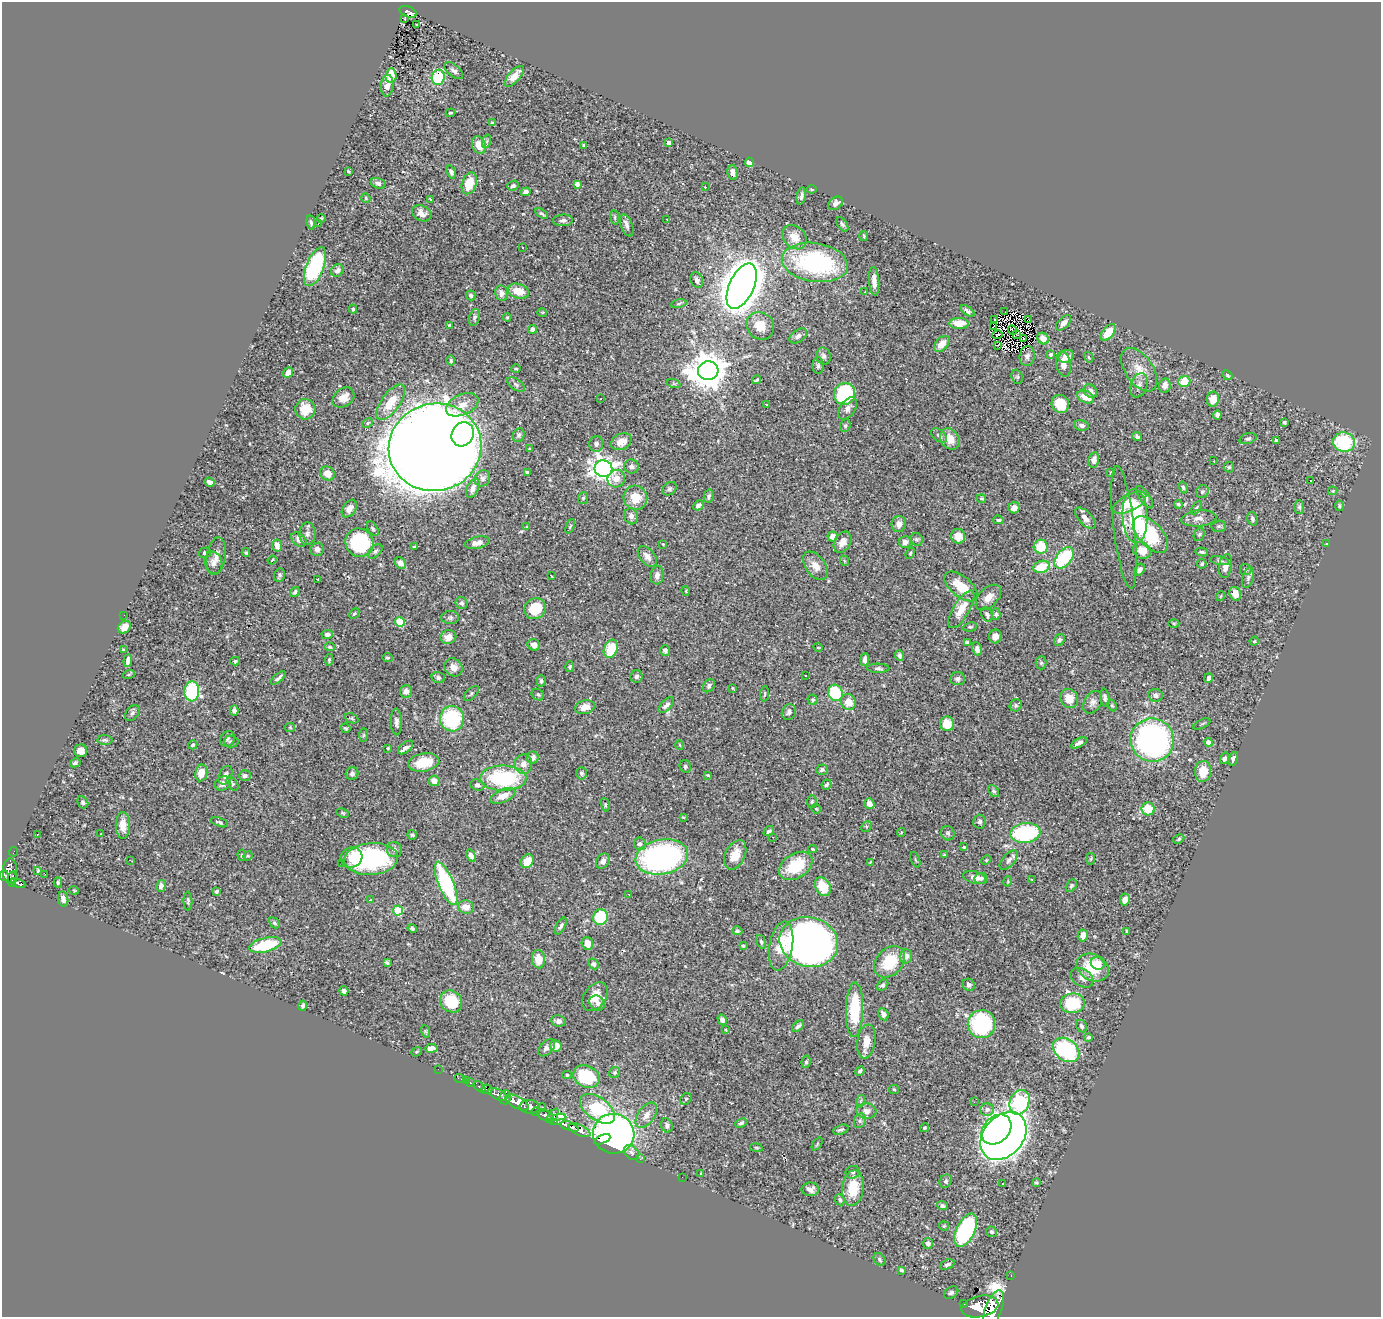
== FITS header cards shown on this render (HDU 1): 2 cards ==
NAXIS1  =                 1379
NAXIS2  =                 1315

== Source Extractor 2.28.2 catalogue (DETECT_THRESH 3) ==
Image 1379 x 1315 px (HDU 1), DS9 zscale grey, 1 PNG px = 1 image px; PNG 1383 x 1319 px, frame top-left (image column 1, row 1315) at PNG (2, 2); each listed source drawn as its Kron ellipse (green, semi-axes under 4 px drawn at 4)
Background 0.531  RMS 0.021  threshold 0.0615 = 3 sigma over >= 5 px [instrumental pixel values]
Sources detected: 506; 2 with non-positive FLUX_AUTO (blend fragments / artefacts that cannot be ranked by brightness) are neither listed nor drawn; of the other 504, the 500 brightest by FLUX_AUTO listed and drawn (4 fainter detections omitted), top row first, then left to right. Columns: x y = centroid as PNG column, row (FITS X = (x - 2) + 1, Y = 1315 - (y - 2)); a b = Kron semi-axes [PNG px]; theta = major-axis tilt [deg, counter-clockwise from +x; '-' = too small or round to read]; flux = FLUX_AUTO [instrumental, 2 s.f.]
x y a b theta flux
408 12 9 5 -23 74
405 19 3 2 - 0.8
416 24 3 2 - 1.6
454 71 11 5 -41 4.6
391 76 7 5 86 27
514 76 13 5 48 17
438 77 8 6 80 73
387 86 11 6 83 9.3
450 113 5 3 - 2
493 123 4 3 - 2.1
487 141 7 4 71 2.8
669 143 4 4 - 6.5
479 145 9 6 -70 22
584 146 4 3 - 1.9
749 162 5 4 - 9.8
348 172 3 3 - 1.5
451 172 7 4 -69 4.3
733 172 8 5 -83 6.8
378 183 7 5 -16 4.5
469 183 11 7 71 31
577 184 4 4 - 5.9
513 186 6 5 - 3.2
705 187 3 2 - 6.3
812 189 4 2 - 1.3
526 192 5 4 - 3.7
801 196 9 4 78 4.3
366 198 5 4 - 1.6
430 199 3 2 - 1
836 203 8 6 37 5.6
422 213 10 7 -28 9
542 214 7 3 -33 2.2
615 217 7 3 -82 1.9
321 218 4 3 - 1.5
667 219 3 2 - 0.83
563 220 10 6 3 5.1
311 222 7 3 -79 2.4
318 224 3 2 - 1.7
842 224 8 4 -54 2.9
627 225 11 6 -69 5.8
864 236 5 4 - 1.6
794 237 13 10 -45 18
522 247 3 2 - 2.3
815 262 33 19 -9 210
315 267 20 9 68 150
338 270 7 6 - 5.5
697 280 8 6 -67 5.4
874 281 14 5 -86 10
742 286 24 12 65 4300
518 291 11 7 -17 21
865 292 3 2 - 1.9
501 293 8 6 -79 5.1
471 295 5 4 - 2.8
679 304 8 4 10 2.6
353 309 4 3 - 2
968 311 8 4 -37 3.4
542 312 5 3 - 1.1
1005 312 2 2 - 0.62
474 317 9 5 72 3.6
507 317 4 4 - 1.3
994 319 2 2 - 0.63
1029 319 3 2 - 3.7
959 323 9 5 0 23
1064 323 9 5 46 6.2
449 325 4 3 - 1.3
760 326 14 13 - 25
994 326 3 2 - 0.95
532 329 4 4 - 3.6
1012 330 5 3 - 1.8
1108 332 9 5 51 31
1017 334 3 2 - 1.4
997 335 5 2 - 1.7
798 336 10 6 35 5.3
1023 338 3 2 - 1.6
1043 339 6 5 - 6.7
942 344 9 6 47 16
997 345 3 2 - 0.58
1050 354 3 3 - 3.6
824 356 8 7 - 4.9
1027 356 10 7 83 4.6
1066 356 8 6 25 12
1089 357 5 4 - 1.5
451 361 5 3 - 1.9
1064 364 13 7 -80 9.2
818 366 8 5 -90 3.5
516 369 5 3 - 1.4
1139 370 25 14 -56 24
708 371 10 9 - 3500
288 372 6 4 50 8.4
1228 375 5 4 - 2.3
1017 377 7 5 -69 2.4
757 380 4 2 - 2
1184 381 6 5 - 34
674 384 7 4 -19 2
516 385 10 5 -35 3.7
1139 385 12 8 69 8.1
1165 385 7 5 79 7.5
1090 391 7 6 - 6.4
845 394 11 10 - 130
1086 397 9 5 -27 19
343 398 12 8 36 12
601 399 3 2 - 1.5
1213 399 7 6 - 18
391 402 21 9 54 29
766 404 3 2 - 1
1060 404 9 8 - 40
462 405 17 10 24 16
848 408 12 7 56 7.7
305 409 10 10 - 27
1217 415 4 4 - 4.7
1284 422 3 3 - 2.1
368 423 5 4 - 2
1081 425 7 5 -11 4.8
845 426 6 5 - 3.2
463 434 12 10 61 280
519 435 7 5 65 3
939 436 9 5 -39 4.1
1137 437 5 4 - 3.2
950 439 11 9 -54 17
1248 439 9 5 18 3.1
1276 441 4 3 - 2.4
621 442 11 8 26 14
1344 442 11 9 -11 87
596 444 8 7 - 4.7
435 447 46 43 17 5800
530 449 3 3 - 1.7
1094 460 7 5 76 7.4
1214 461 3 2 - 2.1
631 466 7 7 - 4.3
1229 467 5 5 - 2.2
603 469 9 8 - 990
527 472 4 3 - 2.2
327 473 8 6 -28 14
1111 473 4 3 - 1.9
483 478 8 7 - 5.1
616 479 9 8 - 13
1310 480 3 3 - 3.9
210 482 5 4 - 5.5
1183 487 6 4 -72 2.2
473 488 10 5 65 8.1
669 489 8 6 35 3.2
1333 491 5 4 - 1.7
1202 492 7 6 - 3.3
709 496 6 5 - 3.6
1145 497 13 5 -56 5.8
583 498 6 5 - 2.7
635 498 12 12 - 27
981 498 4 3 - 1.7
1130 503 18 8 27 24
1178 504 4 4 - 2.5
698 505 5 4 - 5.4
1339 506 5 3 - 1.6
1299 507 7 5 -87 2.6
1014 508 6 5 - 11
1197 508 7 4 60 2
349 509 10 6 56 9.5
631 516 8 6 -76 5.8
1135 516 27 12 -87 110
1085 518 13 6 -46 9.3
1199 518 17 8 5 9.7
1252 519 7 5 -71 2.9
998 520 5 3 - 2.6
899 524 8 7 - 8
570 526 8 4 67 1.9
1219 526 7 5 1 2.8
527 527 4 2 - 1.3
1124 527 61 10 -83 22
373 529 8 4 -60 2.9
307 534 11 8 89 6.4
1199 534 7 5 67 2.7
1150 535 22 12 -47 90
833 536 5 5 - 8.1
958 536 7 7 - 12
917 539 6 6 - 2.4
299 540 8 6 -40 8.5
842 542 11 8 60 11
905 542 6 5 - 6
359 543 14 13 - 130
477 543 12 6 13 8.8
663 544 4 3 - 1.1
1326 544 4 2 - 0.7
277 546 6 5 - 9.7
414 547 4 3 - 1.7
1041 547 7 7 - 38
317 549 7 6 - 6.8
1142 550 9 8 - 20
375 551 8 5 44 3.2
246 552 4 4 - 2.2
1202 552 6 3 -11 2.4
205 553 6 5 - 3.3
910 553 6 4 69 1.7
216 556 19 9 80 11
647 556 12 7 -50 8.5
1064 558 12 7 50 97
272 560 4 3 - 1.2
845 561 5 3 - 1.3
1220 561 9 4 -12 2.3
213 563 11 8 -74 7.2
400 563 6 5 - 8.5
1202 564 5 4 - 2.2
815 566 16 10 -54 14
1225 566 12 6 80 9.9
1041 567 8 6 18 40
1139 570 7 4 58 4.6
1246 570 6 5 - 2.4
280 575 7 5 75 2.9
551 575 3 2 - 1
657 575 9 6 83 7.1
1248 578 11 5 74 4
318 579 2 2 - 0.94
961 586 20 10 -39 33
686 591 5 3 - 1.2
295 592 5 4 - 2.3
1235 594 7 6 - 13
1221 596 5 3 - 1.1
988 597 15 9 46 13
461 603 6 5 - 3.5
535 609 11 10 - 52
961 609 21 8 59 22
354 613 6 4 47 1.8
987 614 8 5 -67 4.4
996 614 6 4 90 2.4
124 615 2 2 - 11
450 618 9 6 1 3.4
400 622 5 4 - 70
1174 624 5 3 - 1.5
124 627 7 5 41 11
970 627 7 4 8 2.3
327 634 5 4 - 4.3
995 636 7 6 - 9.1
448 637 8 7 - 13
1059 640 6 5 - 3.4
1254 641 5 4 - 1.4
967 642 4 4 - 6.2
534 645 6 5 - 8.2
329 647 5 4 - 1.8
818 647 4 3 - 1
611 649 9 6 65 49
977 649 7 5 -78 5.1
123 650 3 2 - 1.6
665 650 5 4 - 4.3
899 655 5 4 - 3.8
387 658 5 4 - 1.8
329 660 6 3 81 2
865 660 6 4 84 4.7
128 661 6 3 84 5.1
235 661 5 4 - 2.2
1041 663 6 5 - 2.4
453 667 10 8 -48 12
570 667 5 4 - 2.5
878 668 11 4 0 3.8
129 674 6 4 19 1.7
805 675 3 2 - 2.1
636 676 6 6 - 4.2
278 678 9 3 39 3.8
438 678 7 5 -15 3.4
1209 678 5 4 - 5
957 679 7 6 - 4
541 681 6 4 -89 2.6
709 686 7 5 52 3.8
732 688 4 2 - 0.97
192 691 10 7 87 140
406 691 6 6 - 6.9
835 693 8 7 - 83
471 694 9 5 46 2.9
538 694 6 5 - 2.4
764 694 7 3 85 1.6
1155 695 7 6 - 5.1
1069 698 10 8 -56 18
1105 698 9 4 -81 3.7
813 700 5 5 - 2.5
848 702 8 7 - 17
1093 702 12 8 59 6.8
666 705 10 5 46 4.9
1016 705 6 5 - 3
1112 706 6 4 -62 1.8
585 707 10 6 14 14
234 710 5 4 - 4.8
789 712 8 7 - 4.3
132 713 9 6 53 3.2
352 718 7 4 -23 2.2
452 719 12 12 - 110
396 722 13 5 -88 5.5
947 724 7 7 - 21
1202 724 9 2 26 1.6
290 727 5 4 - 1.4
346 728 5 4 - 2.2
363 735 7 4 89 2
227 739 8 7 - 3.7
105 740 7 5 -1 2.4
1152 740 22 21 - 410
231 741 7 6 - 3.2
1208 742 4 4 - 7.1
1079 743 9 4 28 5.2
193 745 5 4 - 2
680 745 5 3 - 1
406 747 9 5 40 5.6
388 748 3 2 - 1.2
81 751 6 6 - 8.7
533 758 6 6 - 6.7
1224 758 6 4 74 3.4
1233 759 7 4 75 4.7
424 762 16 9 10 34
75 763 5 4 - 3.1
523 764 10 8 81 9.5
685 766 6 5 - 2.8
822 770 6 5 - 2.9
1203 772 10 8 86 27
201 773 8 6 82 17
581 773 6 5 - 2.5
352 774 6 6 - 4.5
225 775 10 6 64 5
708 775 4 3 - 1.7
245 776 6 5 - 4.4
503 778 23 12 0 120
434 781 5 5 - 9.3
223 783 8 6 27 8.7
233 783 8 4 -58 2.7
477 785 7 5 -19 4.2
827 785 5 4 - 3.5
994 791 7 4 -51 2.6
503 796 13 6 23 16
83 802 6 5 - 3.2
812 802 6 5 - 2.4
869 803 5 5 - 13
605 805 7 4 -73 1.8
816 809 5 4 - 1.6
1148 809 6 6 - 35
343 813 6 3 -27 1.7
683 817 3 3 - 1.4
219 822 9 4 -19 2.7
980 822 7 6 - 3.9
123 825 13 7 -89 14
866 826 6 5 - 2.2
769 831 6 4 38 3.6
901 832 4 4 - 1.3
948 833 7 6 - 3.3
1025 833 15 10 6 140
37 834 3 2 - 1
101 834 2 2 - 0.98
412 835 5 5 - 2.1
773 837 3 3 - 0.88
1179 839 6 4 29 2.1
640 844 6 6 - 3.8
964 847 4 4 - 1.8
813 849 4 3 - 1.5
395 850 7 7 - 4.8
14 852 5 2 - 4.9
242 855 6 4 -84 1.6
735 855 15 10 64 21
944 855 4 3 - 1.3
248 856 5 4 - 1.5
471 856 6 4 -59 8.6
352 857 11 10 - 19
662 857 26 17 11 350
371 859 27 16 4 190
1091 859 6 3 81 1.3
130 860 3 2 - 0.88
915 860 8 2 -69 1.4
986 860 5 4 - 1.6
1009 860 12 6 48 4.9
527 861 7 6 - 21
603 861 8 6 53 5.6
870 862 2 2 - 0.81
341 863 3 2 - 1.2
796 866 18 12 33 57
38 870 3 3 - 1.4
10 871 12 7 -90 380
44 874 2 2 - 1.9
4 876 5 4 - 180
974 877 12 6 -16 7.9
981 878 6 5 - 2.8
12 879 8 3 81 120
1031 879 3 2 - 0.87
1008 881 5 3 - 1.2
58 882 5 4 - 2.2
18 883 7 3 -22 96
446 883 23 7 -68 160
161 886 6 4 76 5.1
1071 886 7 5 56 2.7
823 887 10 7 -60 33
74 890 5 3 - 1.1
216 892 3 3 - 3.1
629 894 3 2 - 2
63 899 8 5 -80 6.2
371 900 3 2 - 0.91
1125 900 6 5 - 9.1
188 901 9 4 -87 2.7
466 907 8 6 -12 15
398 910 5 5 - 71
601 917 8 7 - 63
274 923 6 4 -42 2.3
561 926 9 4 60 3.5
412 928 5 3 - 2.6
737 931 5 4 - 2.7
1126 931 4 2 - 1.2
1083 935 6 5 - 11
761 942 7 4 -73 2.4
809 942 29 24 -15 1000
587 943 6 5 - 15
265 945 16 7 14 63
743 946 4 4 - 1.7
781 946 25 11 80 34
906 956 7 6 - 7.8
538 959 9 6 -84 19
890 962 18 13 47 52
387 963 4 3 - 2.6
1098 963 7 6 - 14
593 964 6 5 - 3.6
1093 968 17 13 -28 51
1082 978 12 8 -31 7.5
883 985 6 5 - 3.2
969 985 6 5 - 4
344 991 5 4 - 4
595 997 16 11 54 21
451 1001 12 10 -46 58
597 1003 8 6 -47 5.2
1072 1003 12 10 7 68
303 1006 5 4 - 3.4
855 1010 27 8 88 73
883 1014 6 5 - 7.6
722 1020 5 4 - 4.4
558 1021 7 5 -9 5.2
981 1024 14 13 - 150
798 1026 7 4 43 3.7
1082 1026 6 5 - 3.1
725 1030 3 3 - 1.5
425 1031 6 4 -71 1.9
1088 1037 4 3 - 1.9
866 1041 17 9 82 16
556 1046 6 5 - 19
431 1048 6 4 6 6.4
546 1048 10 6 45 5.5
1066 1050 14 10 -36 160
416 1052 5 4 - 1.8
806 1062 6 4 81 2.7
438 1069 2 2 - 5.4
860 1071 5 3 - 3.1
615 1072 6 5 - 2.4
567 1075 5 4 - 1.9
586 1077 14 10 -26 84
460 1079 6 2 -19 7.6
466 1081 2 2 - 4.5
470 1083 3 3 - 29
479 1087 7 3 -44 61
487 1089 5 4 - 100
894 1089 5 4 - 1.6
497 1094 10 5 -25 460
505 1097 7 6 - 250
686 1099 6 5 - 2.1
861 1101 6 4 72 2
517 1102 13 5 -28 1200
974 1102 2 2 - 6.1
1020 1102 13 9 68 270
530 1107 10 6 -4 600
542 1107 4 4 - 80
597 1109 20 11 -36 120
987 1109 7 6 - 5.1
866 1111 10 8 -5 6.4
536 1112 4 3 - 150
545 1115 9 5 -25 370
646 1115 14 8 54 11
553 1116 8 3 54 230
558 1119 9 5 20 200
860 1121 7 6 - 3
741 1123 6 4 23 2.9
667 1125 7 5 -71 3.8
568 1126 11 4 -23 670
924 1128 4 3 - 1.9
579 1130 12 5 -25 740
841 1130 8 4 20 2.9
996 1130 17 13 45 560
614 1134 21 20 - 830
1003 1136 27 20 49 1600
602 1139 9 4 23 90
817 1144 7 4 54 1.5
756 1148 6 3 -9 1.5
632 1152 9 6 -44 4.5
640 1159 3 2 - 4.8
853 1172 7 6 - 2.9
701 1173 3 2 - 0.85
682 1177 2 2 - 14
946 1181 7 6 - 2.7
1036 1183 4 3 - 1.9
1002 1184 3 2 - 1.4
853 1188 18 10 84 40
810 1189 9 7 0 7.2
840 1200 6 4 -65 2.6
942 1206 5 4 - 3.9
944 1226 5 5 - 1.7
966 1230 18 9 63 170
992 1232 6 5 - 2.9
928 1243 5 5 - 4.8
880 1260 7 5 -51 2.9
947 1264 7 4 22 3.6
902 1270 4 3 - 2.3
1011 1275 3 2 - 7.5
951 1293 8 5 33 3.2
964 1304 3 3 - 60
980 1307 19 10 12 2600
994 1309 19 8 69 1900
At the frame edge (FLAGS 8, measured only in part): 1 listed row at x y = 994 1309
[4 fainter detections neither listed nor drawn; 2 non-positive-flux detections neither listed nor drawn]